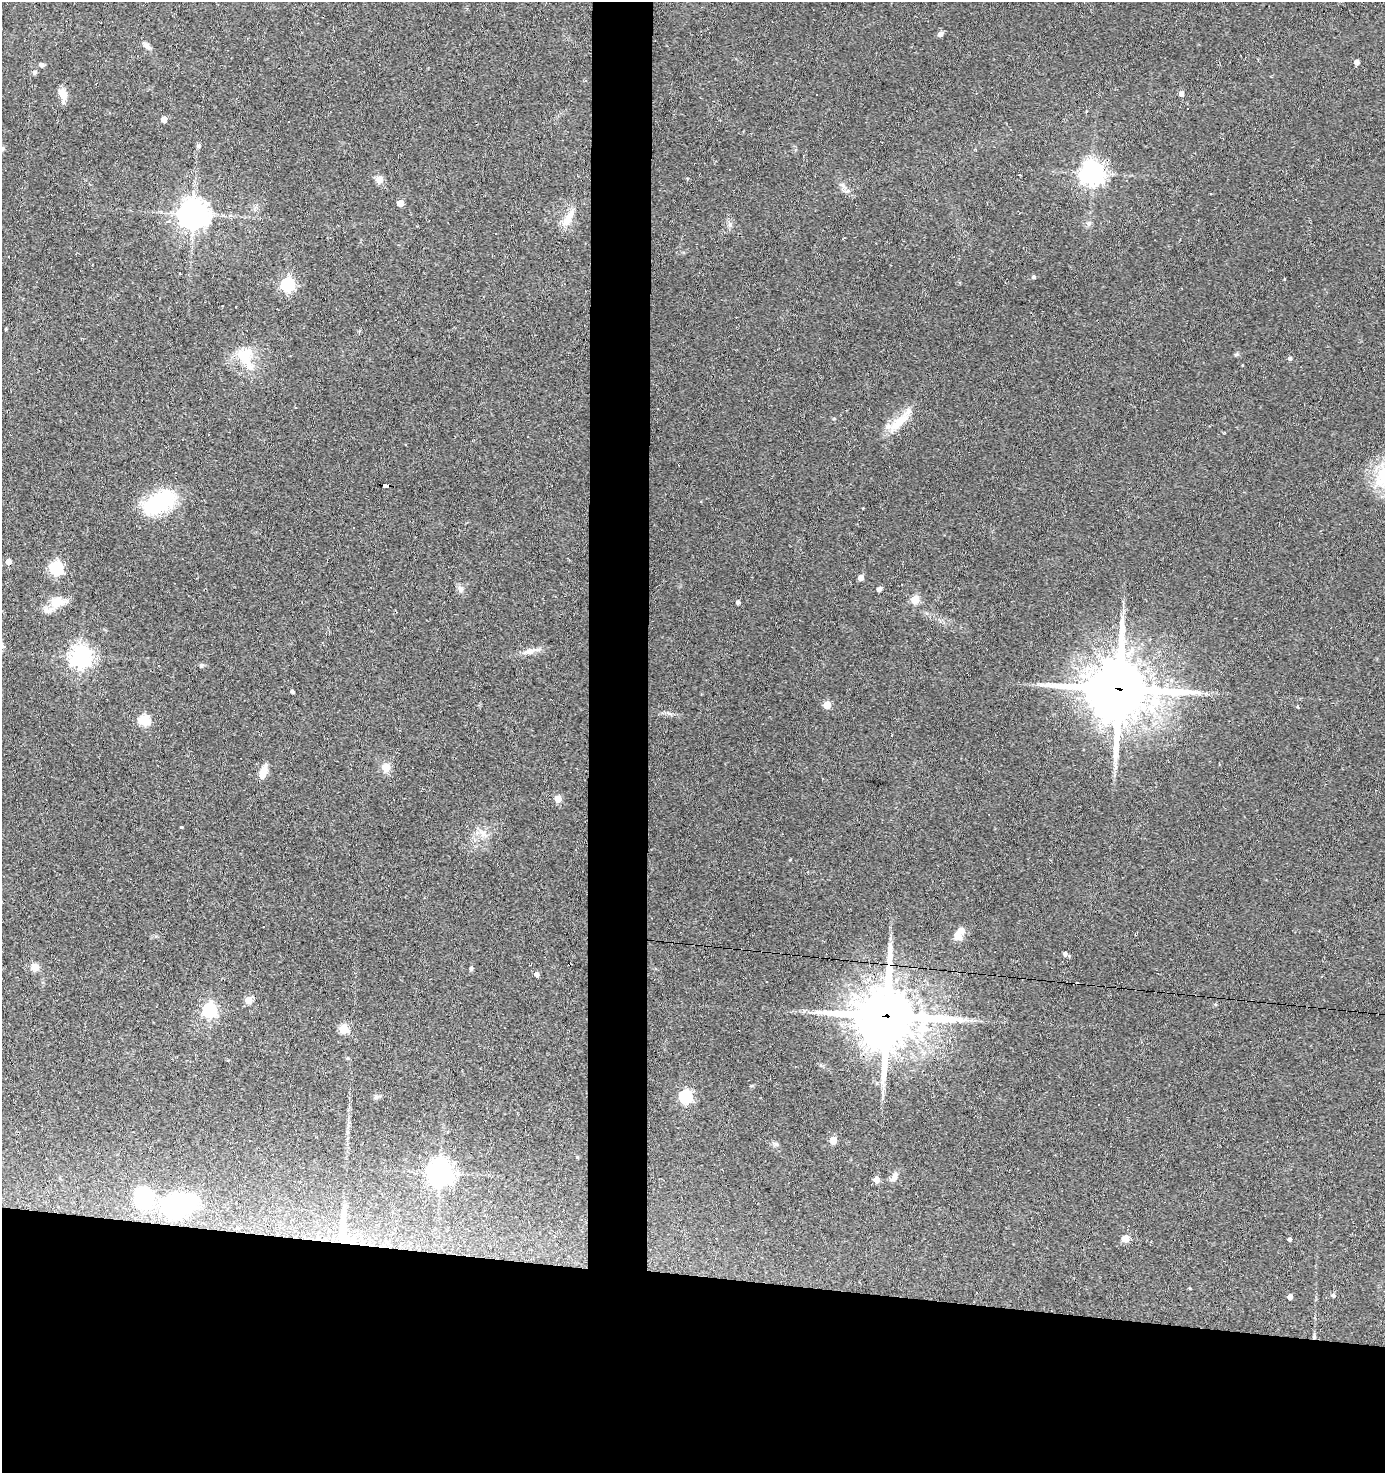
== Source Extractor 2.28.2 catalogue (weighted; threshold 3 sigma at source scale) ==
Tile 8 of 3 x 3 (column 2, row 3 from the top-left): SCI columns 1571-2953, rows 1-1471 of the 4433 x 4414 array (HDU 1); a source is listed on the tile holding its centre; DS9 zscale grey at full resolution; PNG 1387 x 1475 px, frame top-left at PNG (2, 2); no overlay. Shown black and unused: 17% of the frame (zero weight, under 2 of 3 exposures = <1% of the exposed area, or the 3 px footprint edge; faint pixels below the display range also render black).
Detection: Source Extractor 2.28.2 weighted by HDU 2 'WHT'; one run over the whole footprint, this tile lists its part. Background 0.11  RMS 0.008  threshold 0.0362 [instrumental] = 3 sigma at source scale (4.5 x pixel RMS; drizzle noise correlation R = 1.50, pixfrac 1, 0.05/0.05 arcsec/px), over >= 5 px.
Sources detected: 98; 14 cosmic-ray / hot-pixel residue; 1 long thin detection or spike segment (spike, bleed or trail) — not listed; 2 inside a brighter listed object's ellipse — not listed separately; the other 81 listed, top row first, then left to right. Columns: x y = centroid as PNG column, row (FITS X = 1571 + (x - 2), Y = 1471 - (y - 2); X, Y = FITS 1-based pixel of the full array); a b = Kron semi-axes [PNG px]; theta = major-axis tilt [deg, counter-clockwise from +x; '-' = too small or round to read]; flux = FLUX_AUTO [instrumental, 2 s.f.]
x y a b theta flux
940 34 5 5 - 3.6
147 46 12 6 -32 3.1
1357 62 4 4 - 4.2
41 64 6 5 - 1.7
35 72 5 5 - 1.9
1181 94 5 4 - 3.7
63 95 16 8 -76 7.6
817 95 3 2 - 0.91
1188 109 3 3 - 6.4
164 119 5 4 - 7.4
289 122 3 2 - 0.59
1010 130 3 2 - 0.6
199 146 5 5 - 2
1092 173 8 7 - 650
379 179 5 5 - 18
842 185 9 5 -35 2.7
400 203 5 5 - 12
193 214 9 9 - 1100
568 218 27 9 59 11
730 224 9 4 -81 2.1
1089 224 8 6 72 2.2
954 257 3 2 - 0.6
1034 277 4 4 - 1.6
1284 279 4 2 - 0.53
287 284 6 5 - 160
6 329 3 3 - 0.76
1237 354 7 5 12 1.3
246 357 33 19 -74 27
1290 359 5 4 - 1.9
899 422 36 12 39 19
385 486 5 4 - 56
159 502 31 16 29 84
8 562 4 4 - 7.3
56 568 7 6 - 140
861 577 4 4 - 6.8
461 589 10 7 -62 3
879 589 4 4 - 3.3
915 599 5 5 - 34
59 601 22 12 -14 11
738 602 4 4 - 2.2
2 646 9 5 -64 1.8
529 651 25 7 13 6.6
81 657 8 7 - 520
201 665 6 5 - 1.6
1119 689 24 21 -3 4800
292 692 4 3 - 2.1
827 705 5 5 - 17
144 720 5 5 - 65
386 767 11 9 -78 7
263 772 15 7 74 10
558 799 5 5 - 15
181 828 3 3 - 9
483 833 11 8 -68 5.3
475 840 6 5 - 2.7
959 933 18 9 57 8.6
1065 954 6 5 - 1.9
35 967 11 9 -3 5.8
471 968 4 4 - 2.1
537 974 5 4 - 2.7
878 974 5 4 - 1.5
248 1000 5 5 - 20
209 1010 6 6 - 180
887 1016 23 20 0 4300
343 1029 5 5 - 44
347 1058 5 4 - 0.87
685 1096 6 6 - 130
376 1097 8 7 - 2
250 1140 3 2 - 0.71
833 1140 5 4 - 18
577 1157 4 3 - 0.84
440 1173 8 7 - 820
894 1177 13 7 62 4.4
876 1180 5 4 - 11
177 1205 38 27 16 96
343 1231 45 9 88 33
1126 1239 5 5 - 19
1290 1239 4 3 - 2
1190 1288 3 3 - 0.67
1333 1295 5 5 - 1.8
1290 1297 4 4 - 5.4
1314 1336 8 4 -81 1.6
Overlapping masked pixels (flux is a lower limit): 5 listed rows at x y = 385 486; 1119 689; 887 1016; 343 1231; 1314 1336
Isophote crosses this tile's border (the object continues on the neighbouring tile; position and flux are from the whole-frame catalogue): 1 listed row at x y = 2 646
Unlisted compact peaks at least as high as the median listed source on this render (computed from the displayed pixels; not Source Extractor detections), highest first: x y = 776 1144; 834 419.